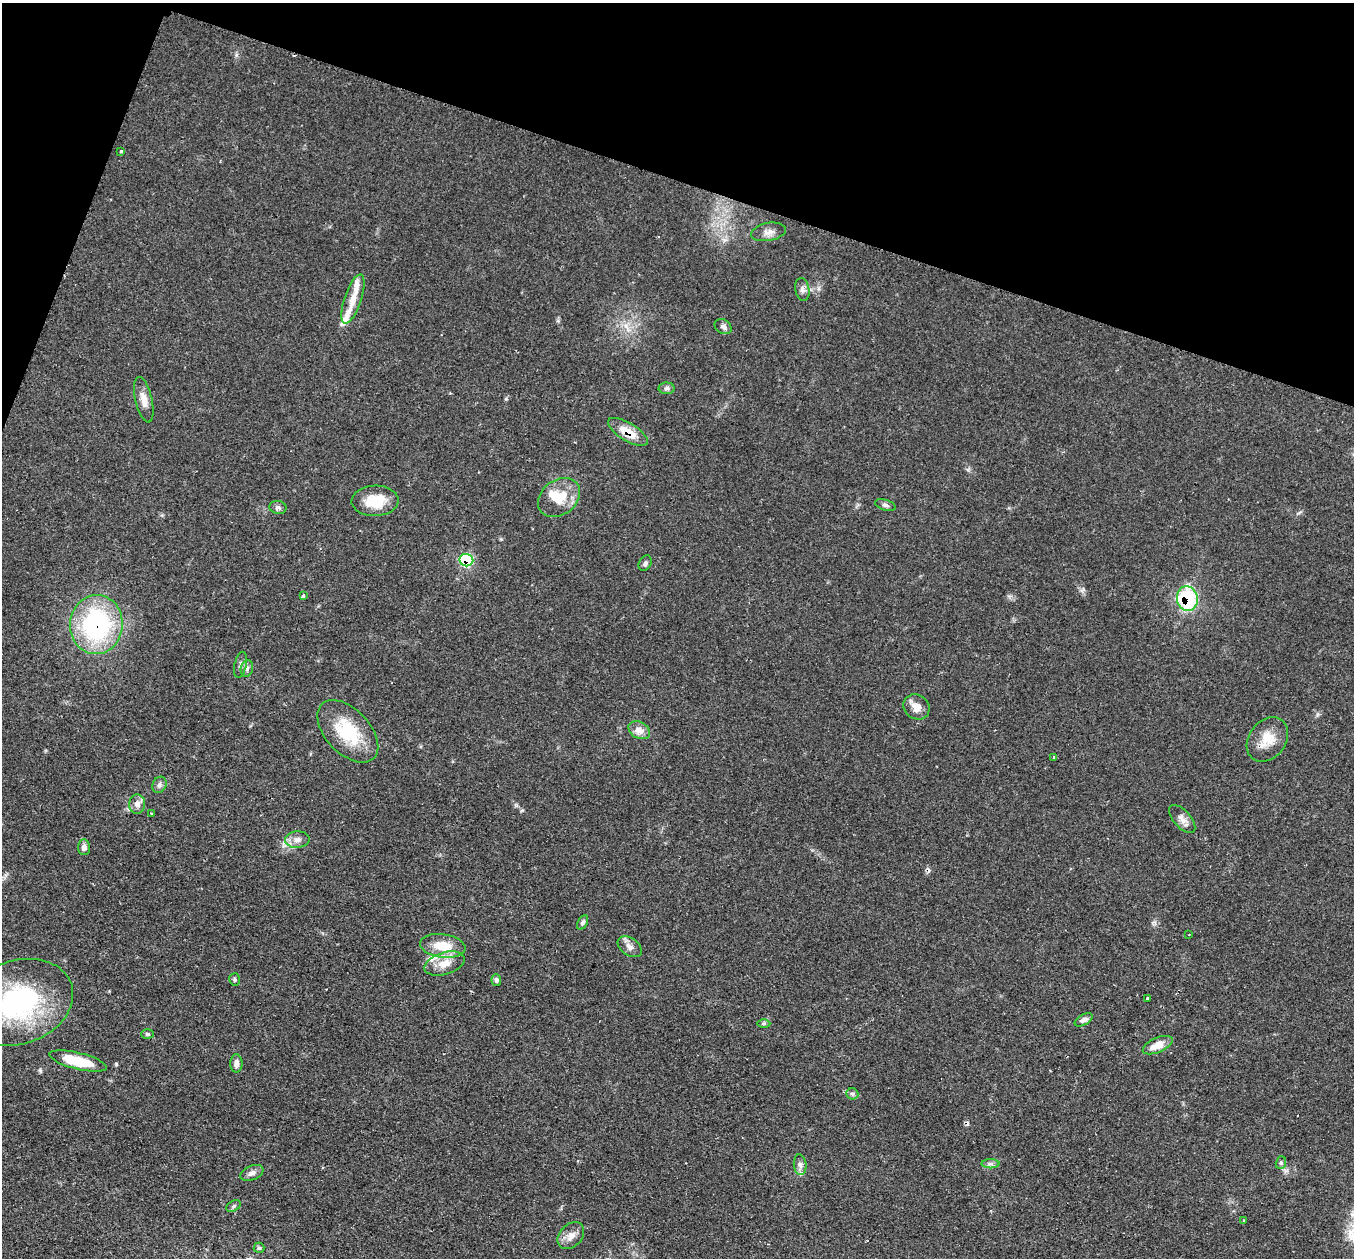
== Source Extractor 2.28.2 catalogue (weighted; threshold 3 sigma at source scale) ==
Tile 2 of 4 x 4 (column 2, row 1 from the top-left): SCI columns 1353-2704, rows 4041-5296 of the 5412 x 5432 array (HDU 1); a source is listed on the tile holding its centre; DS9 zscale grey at full resolution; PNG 1356 x 1260 px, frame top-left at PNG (2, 3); each listed source drawn as its Kron ellipse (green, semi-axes under 4 px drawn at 4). Shown black and unused: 16% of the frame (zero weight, under 2 of 3 exposures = <1% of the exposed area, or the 3 px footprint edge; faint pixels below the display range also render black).
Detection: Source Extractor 2.28.2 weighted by HDU 2 'WHT'; one run over the whole footprint, this tile lists its part. Background 0.079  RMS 0.0058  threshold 0.0259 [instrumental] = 3 sigma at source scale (4.5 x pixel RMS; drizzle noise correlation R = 1.50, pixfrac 1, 0.05/0.05 arcsec/px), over >= 5 px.
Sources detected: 62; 2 cosmic-ray / hot-pixel residue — neither listed nor drawn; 6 inside a brighter listed object's ellipse — not listed separately; the other 54 listed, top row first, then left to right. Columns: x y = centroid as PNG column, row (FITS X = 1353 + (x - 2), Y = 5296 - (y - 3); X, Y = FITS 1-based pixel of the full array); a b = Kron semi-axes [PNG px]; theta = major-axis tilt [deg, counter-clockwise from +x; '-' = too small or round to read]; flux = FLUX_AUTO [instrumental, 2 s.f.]
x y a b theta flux
121 151 3 3 - 1.4
768 232 17 9 10 4.2
802 289 12 7 -80 2.4
353 299 26 8 71 8
723 327 9 7 -33 1.8
667 388 8 6 -1 1.6
144 400 23 8 -77 5.6
628 432 23 9 -31 11
559 497 23 17 36 15
375 501 23 15 2 16
885 505 11 5 -16 1.7
278 507 8 6 -9 1.7
466 560 7 6 - 44
645 563 8 6 61 1.6
303 596 3 3 - 1.7
1187 599 12 10 -79 55
96 625 29 26 84 91
240 665 13 6 76 2.1
247 668 8 6 75 1.8
916 707 14 12 -37 6.1
639 730 11 8 -29 5.2
348 731 37 22 -46 30
1267 739 24 18 53 12
1053 758 4 3 - 0.68
159 785 8 6 63 1.8
137 804 9 8 - 3.6
151 813 3 2 - 1.1
1182 819 17 8 -48 4.1
297 840 12 8 4 3.7
84 847 8 6 87 3
583 922 8 5 62 1.5
1189 935 3 2 - 0.51
443 946 23 11 -8 14
630 947 13 8 -35 3.4
444 963 21 11 17 8.5
235 979 6 5 - 1
496 980 6 5 - 1.4
1147 998 3 3 - 2.5
18 1002 56 42 19 97
1084 1020 10 5 29 2.2
764 1023 6 4 1 1.1
147 1034 6 5 - 1.2
1158 1045 16 7 23 7.7
78 1061 29 8 -14 24
236 1063 9 6 -89 3
852 1094 6 5 - 1.2
1281 1163 6 5 - 1.1
991 1164 9 4 0 1.6
800 1165 10 6 -83 2.2
252 1173 12 7 22 2.7
233 1206 8 5 28 1.2
1243 1221 3 3 - 1.8
571 1236 15 11 46 5.1
259 1248 5 5 - 0.97
Overlapping masked pixels (flux is a lower limit): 4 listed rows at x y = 628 432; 466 560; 1187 599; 96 625
Isophote crosses this tile's border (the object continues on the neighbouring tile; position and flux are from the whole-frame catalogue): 1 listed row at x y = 18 1002